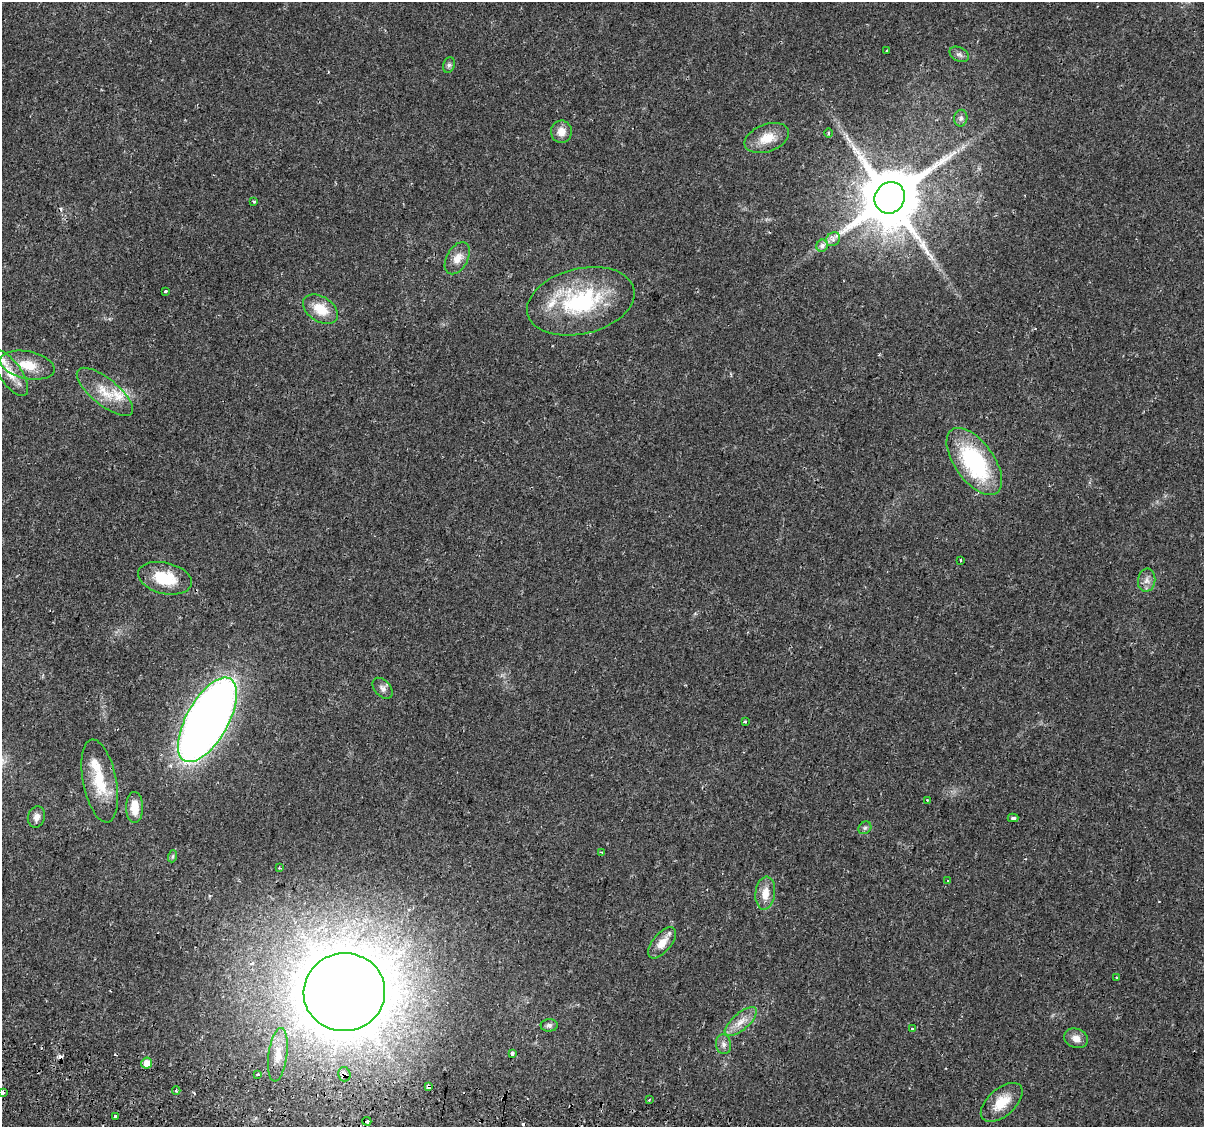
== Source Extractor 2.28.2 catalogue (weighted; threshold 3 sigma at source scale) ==
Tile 7 of 4 x 4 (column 3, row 2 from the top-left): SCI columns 2465-3666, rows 2538-3662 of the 4939 x 5131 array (HDU 1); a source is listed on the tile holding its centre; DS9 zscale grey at full resolution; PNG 1206 x 1129 px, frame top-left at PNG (2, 2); each listed source drawn as its Kron ellipse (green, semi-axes under 4 px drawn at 4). Shown black and unused: <1% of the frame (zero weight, under 2 of 3 exposures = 5% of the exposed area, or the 3 px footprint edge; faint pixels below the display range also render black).
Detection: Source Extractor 2.28.2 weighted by HDU 2 'WHT'; one run over the whole footprint, this tile lists its part. Background 0.0261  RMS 0.0029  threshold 0.0132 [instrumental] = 3 sigma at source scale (4.5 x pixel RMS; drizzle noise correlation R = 1.50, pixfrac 1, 0.0396/0.0396 arcsec/px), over >= 5 px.
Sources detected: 68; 6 cosmic-ray / hot-pixel residue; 1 long thin detection or spike segment (spike, bleed or trail) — neither listed nor drawn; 5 inside a brighter listed object's ellipse — not listed separately; the other 56 listed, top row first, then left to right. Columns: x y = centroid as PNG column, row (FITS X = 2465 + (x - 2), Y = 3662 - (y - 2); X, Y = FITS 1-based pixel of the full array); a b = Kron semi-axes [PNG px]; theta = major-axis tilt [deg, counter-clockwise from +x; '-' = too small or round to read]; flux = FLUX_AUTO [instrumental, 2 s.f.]
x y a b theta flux
886 51 3 2 - 0.38
959 54 10 6 -28 1.1
449 65 8 5 75 0.69
961 118 8 6 80 0.94
561 132 11 10 - 2.8
828 133 5 3 - 0.28
767 138 23 14 20 5.5
890 198 16 14 60 2500
254 202 3 3 - 0.44
833 239 7 6 - 1.1
822 246 6 5 - 1.5
457 258 17 10 61 3.1
165 291 3 3 - 1.7
581 301 55 32 14 31
321 309 19 12 -33 5.9
27 365 28 13 -12 6.7
10 373 27 11 -55 5.2
105 392 34 13 -39 6.8
974 461 39 19 -54 31
960 560 3 2 - 0.26
165 578 27 15 -14 9.6
1147 580 11 8 82 1.7
383 688 12 7 -48 1.3
207 720 47 21 60 360
745 722 3 3 - 0.6
100 781 42 16 -79 11
927 800 3 2 - 0.25
134 807 15 8 -90 4
36 817 11 8 74 1.7
1013 818 5 3 - 0.57
865 828 7 5 43 0.63
602 852 3 3 - 0.6
173 856 6 4 71 0.43
279 868 3 3 - 0.36
947 881 3 3 - 0.67
765 893 16 10 83 3.6
662 943 19 9 50 3.7
1116 977 3 2 - 0.37
344 992 41 39 9 1400
741 1022 20 8 40 3.4
549 1025 8 6 3 0.76
912 1029 3 3 - 1.1
1076 1038 12 9 -21 2.1
724 1044 10 7 -79 1.3
512 1053 3 3 - 2.9
278 1055 27 9 83 3.7
147 1063 5 5 - 3.3
258 1074 3 2 - 1.2
344 1074 7 6 - 1.3
428 1087 4 3 - 2.2
176 1091 4 3 - 0.5
2 1092 3 3 - 1.8
649 1099 3 2 - 0.29
1002 1102 25 13 41 6.2
115 1116 3 3 - 10
367 1121 4 3 - 2.8
Overlapping masked pixels (flux is a lower limit): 4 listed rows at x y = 344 1074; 428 1087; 2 1092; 367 1121
Isophote crosses this tile's border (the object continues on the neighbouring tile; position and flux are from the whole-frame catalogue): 1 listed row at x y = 2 1092